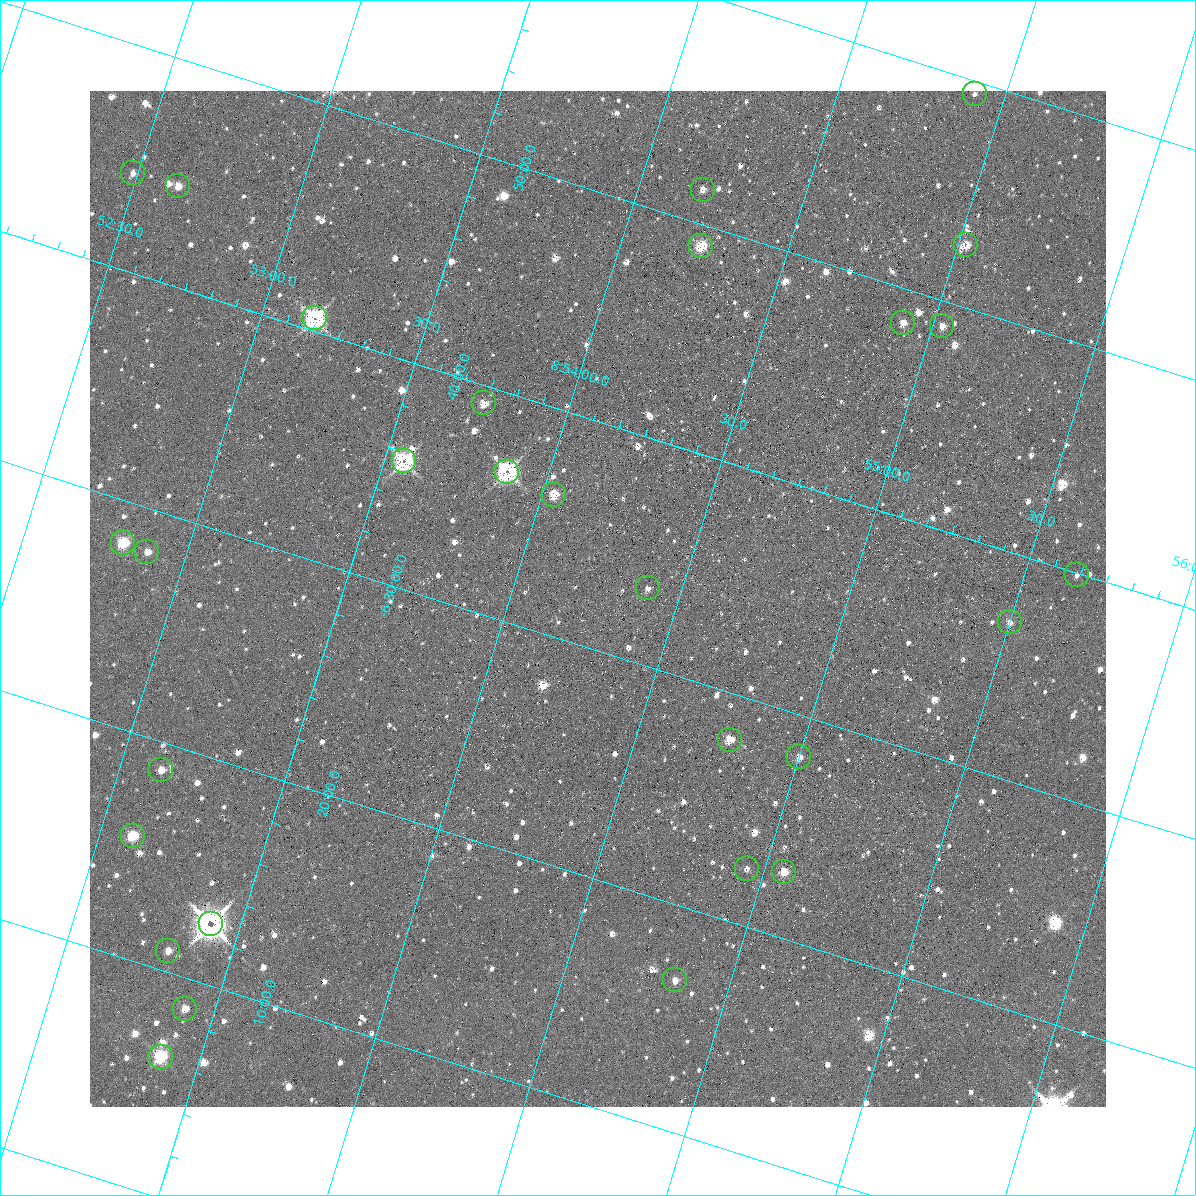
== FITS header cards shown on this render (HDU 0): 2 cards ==
NAXIS1  =                 1016 / length of data axis 1
NAXIS2  =                 1016 / length of data axis 2

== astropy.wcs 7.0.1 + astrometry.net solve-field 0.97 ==
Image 1016 x 1016 px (HDU 0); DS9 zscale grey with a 90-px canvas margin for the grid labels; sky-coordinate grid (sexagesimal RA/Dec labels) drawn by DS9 from the SOLVED WCS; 29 Tycho-2 reference stars matched to detected sources circled (green)
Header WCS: RA---SIN-SIP/DEC--SIN-SIP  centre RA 08:54:16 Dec -06:32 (133.57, -6.54 deg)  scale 2.78 x 2.74 arcsec/px (non-square pixels)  FOV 47.0' x 46.4'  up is -163 deg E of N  parity normal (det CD < 0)
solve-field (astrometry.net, Tycho-2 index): VERIFIED the header's WCS against the Tycho-2 star catalogue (verified at 3 index scales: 9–29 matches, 4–6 conflicts across passes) and refined it, rather than solving blind
Solved WCS: RA---TAN-SIP/DEC--TAN-SIP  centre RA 08:54:16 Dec -06:32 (133.57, -6.54 deg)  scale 2.77 x 2.74 arcsec/px (non-square pixels)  FOV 47.0' x 46.4'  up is -163 deg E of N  parity normal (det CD < 0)
The solver's refit moves the header's centre by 0.78 arcsec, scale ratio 0.9996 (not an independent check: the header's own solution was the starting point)
Tycho-2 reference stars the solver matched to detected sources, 29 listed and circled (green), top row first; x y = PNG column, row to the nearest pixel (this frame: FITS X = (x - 90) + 1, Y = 1016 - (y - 91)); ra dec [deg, ICRS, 3 dp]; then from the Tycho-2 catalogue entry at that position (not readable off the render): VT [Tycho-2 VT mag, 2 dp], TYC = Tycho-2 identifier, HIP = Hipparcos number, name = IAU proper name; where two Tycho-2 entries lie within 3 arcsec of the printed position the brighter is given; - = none
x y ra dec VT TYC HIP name
975 94 133.727 -6.990 12.04 4877-493-1 - -
133 173 133.122 -6.739 11.96 4876-794-1 - -
178 186 133.158 -6.740 11.30 4877-423-1 - -
703 190 133.548 -6.859 11.44 4877-395-1 - -
966 245 133.756 -6.879 10.95 4877-367-1 - -
701 246 133.560 -6.818 10.52 4877-487-1 - -
315 318 133.291 -6.676 10.64 4877-291-1 - -
903 323 133.728 -6.808 11.02 4877-353-1 - -
942 326 133.757 -6.815 11.44 4877-379-1 - -
484 403 133.436 -6.653 10.30 4877-365-1 - -
404 461 133.390 -6.593 8.97 4877-485-1 - -
507 472 133.469 -6.609 8.87 4877-307-1 43677 -
554 495 133.509 -6.603 11.23 4877-443-1 - -
123 543 133.201 -6.469 10.94 4877-596-1 - -
147 552 133.221 -6.468 11.42 4877-561-1 - -
1077 575 133.914 -6.665 11.70 4877-1227-1 - -
648 588 133.600 -6.557 12.56 4877-439-1 - -
1010 622 133.876 -6.615 11.91 4877-1319-1 - -
730 740 133.695 -6.466 10.27 4877-524-1 - -
799 757 133.750 -6.469 11.39 4877-566-1 - -
161 770 133.281 -6.312 11.36 4877-424-1 - -
133 836 133.275 -6.258 11.17 4877-544-1 - -
747 869 133.737 -6.376 12.45 4877-412-1 - -
784 872 133.766 -6.382 10.95 4877-530-1 - -
211 924 133.353 -6.212 7.76 4877-656-1 43648 -
168 951 133.328 -6.182 11.23 4877-658-1 - -
675 980 133.709 -6.278 11.50 4877-559-1 - -
185 1009 133.353 -6.144 11.49 4877-472-1 - -
161 1057 133.346 -6.104 10.24 4877-598-1 - -